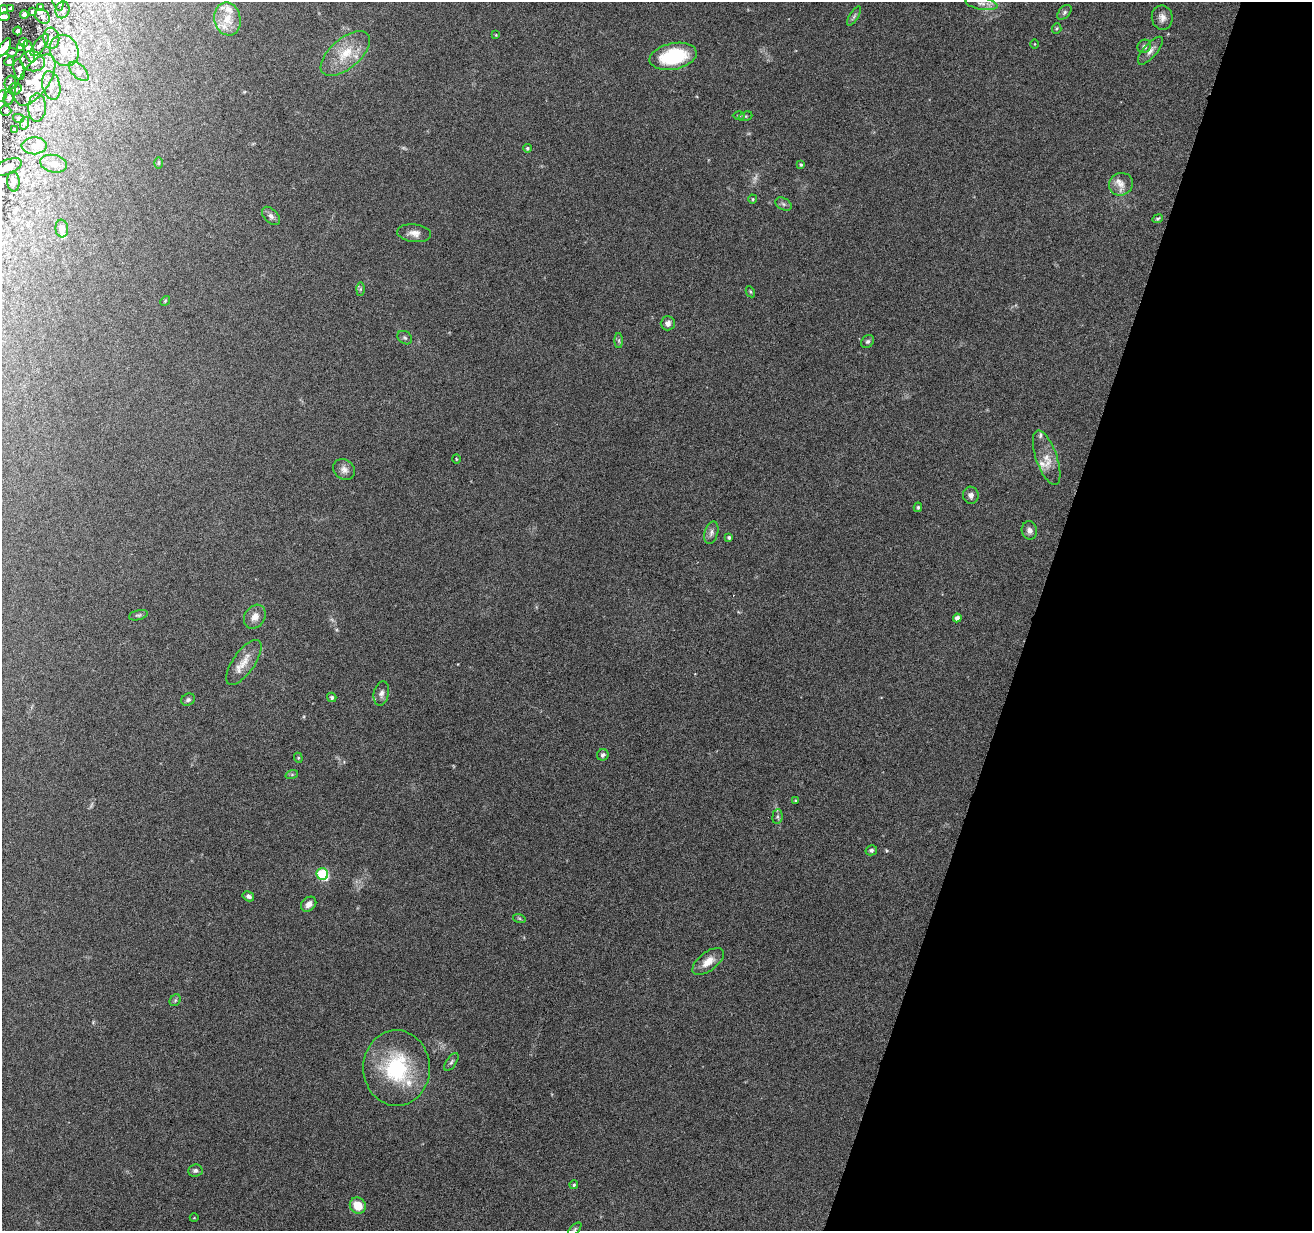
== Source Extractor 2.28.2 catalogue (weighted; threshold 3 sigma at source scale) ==
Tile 8 of 4 x 4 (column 4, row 2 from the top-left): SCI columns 3935-5244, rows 2712-3940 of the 5244 x 5297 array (HDU 1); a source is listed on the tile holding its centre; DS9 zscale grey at full resolution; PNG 1314 x 1233 px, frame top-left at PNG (2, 2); each listed source drawn as its Kron ellipse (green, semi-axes under 4 px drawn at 4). Shown black and unused: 21% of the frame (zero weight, under 4 of 8 exposures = <1% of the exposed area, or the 3 px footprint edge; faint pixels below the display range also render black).
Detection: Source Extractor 2.28.2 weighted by HDU 2 'WHT'; one run over the whole footprint, this tile lists its part. Background 0.0595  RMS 0.0042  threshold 0.0172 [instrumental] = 3 sigma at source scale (4.09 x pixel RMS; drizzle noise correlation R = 1.36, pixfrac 0.8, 0.05/0.05 arcsec/px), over >= 5 px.
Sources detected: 132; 3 too faint to see at this stretch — neither listed nor drawn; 27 inside a brighter listed object's ellipse — not listed separately; the other 102 listed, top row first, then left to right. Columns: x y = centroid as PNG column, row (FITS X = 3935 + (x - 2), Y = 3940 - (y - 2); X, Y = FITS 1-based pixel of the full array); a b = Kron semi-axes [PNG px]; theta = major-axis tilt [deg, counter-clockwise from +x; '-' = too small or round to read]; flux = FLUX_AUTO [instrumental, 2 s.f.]
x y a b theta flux
58 2 8 5 -74 0.87
981 3 16 6 -12 2.2
41 7 3 2 - 0.58
11 8 4 3 - 1.1
3 10 4 4 - 0.69
62 10 8 7 - 1.1
32 11 3 3 - 0.51
1064 12 9 5 46 0.91
24 14 4 4 - 0.9
42 16 8 6 -44 1.4
854 16 11 4 58 1
4 17 6 4 10 1.7
1162 18 12 10 -82 2.5
227 19 17 13 -79 6
1057 29 5 4 - 0.53
18 31 4 3 - 0.93
496 35 4 3 - 0.29
51 38 11 8 -83 2.4
24 42 4 4 - 1.4
1035 44 5 3 - 0.33
40 45 13 5 53 1.5
1144 46 7 6 - 1.3
4 47 10 5 59 4.4
20 48 4 3 - 0.76
64 50 16 14 -60 6.4
29 51 11 5 -74 2.2
1150 51 17 6 49 2.2
12 52 5 4 - 0.75
345 53 30 15 41 11
673 56 24 13 12 25
9 61 5 4 - 1
33 61 12 10 -17 3.1
19 70 10 5 -79 1.4
79 71 12 6 -44 2
35 80 29 14 55 9.5
10 83 7 5 76 1
51 86 14 9 -77 3.5
15 89 6 5 - 0.89
2 96 6 4 70 0.6
9 98 7 5 74 0.81
37 108 14 9 89 3.1
5 111 6 5 - 0.63
739 116 6 4 -1 0.5
745 116 7 4 19 0.57
18 118 6 4 -11 0.42
25 123 6 4 70 0.61
14 130 4 3 - 0.6
34 146 12 8 2 2.8
527 148 4 4 - 0.68
159 163 5 3 - 0.42
54 164 13 8 -11 3.4
801 165 3 3 - 0.58
7 167 15 7 23 2.8
13 182 10 6 -86 1.2
1121 184 12 11 - 3.1
753 199 4 4 - 0.44
783 204 9 5 -27 1
271 216 11 6 -46 1.5
1158 219 5 4 - 0.59
62 229 9 6 -83 2.3
414 233 17 9 -6 2.7
360 289 6 4 89 0.64
750 292 6 4 -61 0.5
165 301 5 4 - 0.42
668 323 7 7 - 1.8
405 338 8 6 -37 0.88
619 341 7 4 -90 0.64
868 341 7 5 42 0.86
1047 458 29 10 -71 5.6
456 459 5 3 - 0.32
344 469 12 9 -40 2.1
971 495 8 8 - 1.7
918 507 4 3 - 0.58
1029 530 9 7 -79 1.7
711 533 11 6 75 1.6
729 537 4 3 - 0.77
138 615 10 5 14 0.81
255 617 13 10 55 3.3
957 618 4 4 - 1.5
244 662 26 11 55 5.1
381 693 12 7 78 1.9
332 697 5 4 - 0.93
188 700 7 6 - 0.87
603 755 6 5 - 0.96
298 758 5 4 - 0.55
292 774 6 4 19 0.56
795 800 4 3 - 0.4
777 817 7 5 84 0.79
871 850 6 5 - 0.79
322 874 6 5 - 34
248 896 6 5 - 1.3
309 904 8 6 42 2.2
519 918 6 4 -19 0.52
708 962 18 9 37 4.6
175 1000 6 5 - 0.65
451 1062 10 5 56 0.91
396 1068 38 33 -88 33
195 1170 7 6 - 1
574 1185 4 3 - 0.53
358 1206 8 7 - 7
194 1218 4 3 - 0.25
575 1229 8 4 46 0.68
Isophote crosses this tile's border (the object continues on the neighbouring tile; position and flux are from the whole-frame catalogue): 6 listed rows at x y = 58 2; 4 17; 4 47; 2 96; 7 167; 575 1229